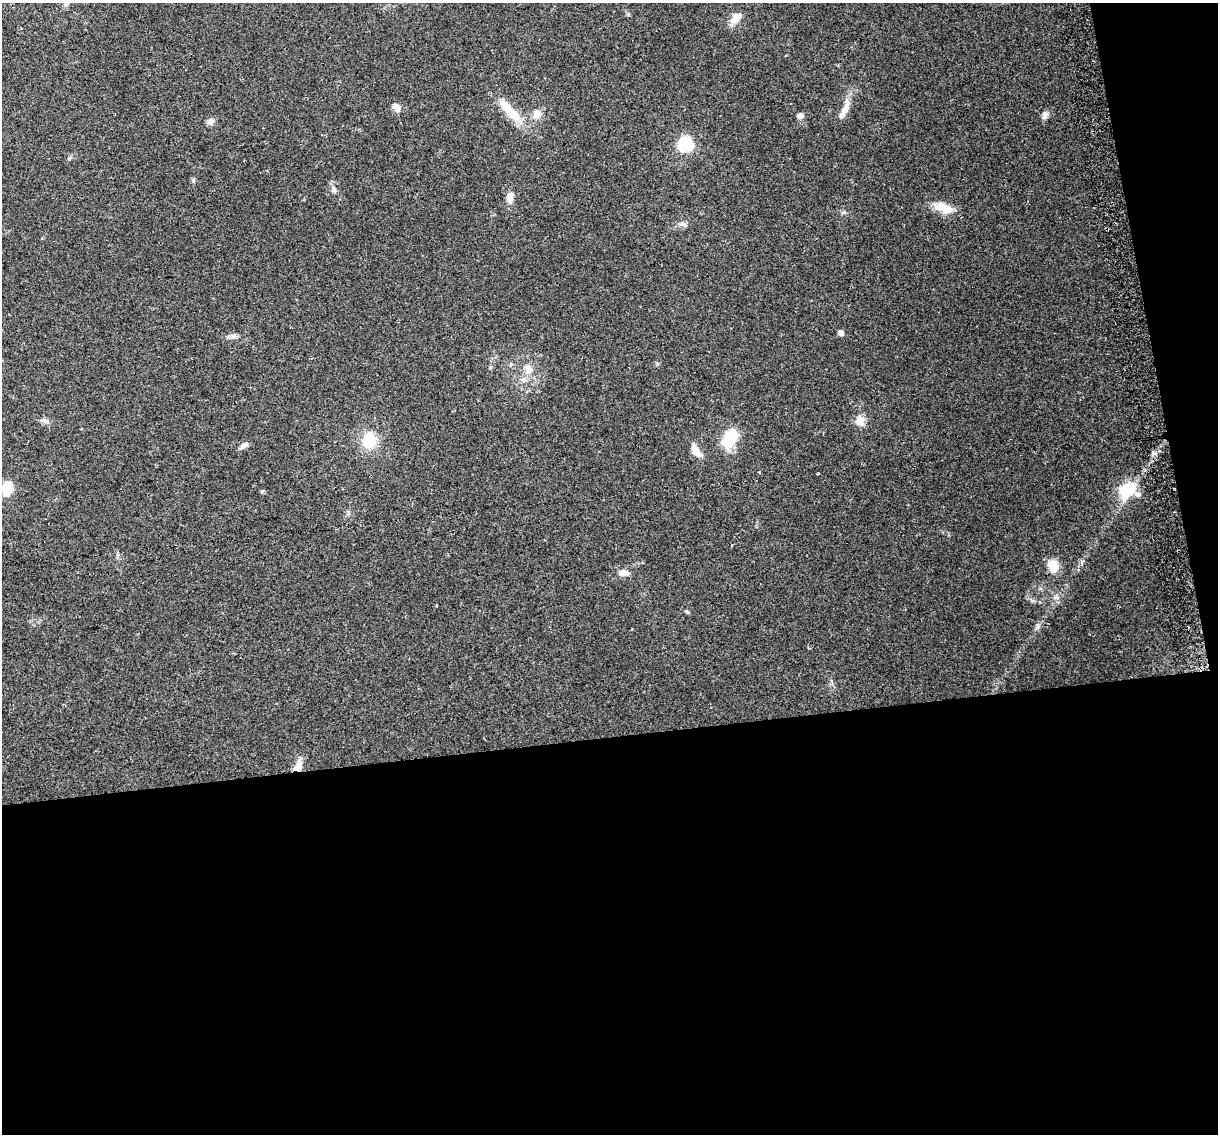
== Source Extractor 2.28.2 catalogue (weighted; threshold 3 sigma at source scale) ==
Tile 16 of 4 x 4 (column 4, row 4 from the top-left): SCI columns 3678-4893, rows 78-1209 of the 4924 x 4639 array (HDU 1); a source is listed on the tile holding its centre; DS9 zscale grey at full resolution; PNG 1220 x 1136 px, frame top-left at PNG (2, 3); no overlay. Shown black and unused: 38% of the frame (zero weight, under 2 of 3 exposures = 2% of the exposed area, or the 3 px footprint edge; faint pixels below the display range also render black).
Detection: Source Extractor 2.28.2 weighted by HDU 2 'WHT'; one run over the whole footprint, this tile lists its part. Background 0.103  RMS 0.01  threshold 0.0454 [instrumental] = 3 sigma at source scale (4.5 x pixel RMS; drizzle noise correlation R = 1.50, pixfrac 1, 0.0396/0.0396 arcsec/px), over >= 5 px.
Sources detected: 37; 2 inside a brighter object's white glare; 1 cosmic-ray / hot-pixel residue — not listed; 2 inside a brighter listed object's ellipse — not listed separately; the other 32 listed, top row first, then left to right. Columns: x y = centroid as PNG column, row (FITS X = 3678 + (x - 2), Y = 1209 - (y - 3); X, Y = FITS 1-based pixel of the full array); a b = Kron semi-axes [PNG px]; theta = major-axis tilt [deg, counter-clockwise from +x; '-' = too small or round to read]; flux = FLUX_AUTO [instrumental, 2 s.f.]
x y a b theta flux
736 18 17 10 51 9.5
846 106 26 7 70 9.6
396 107 11 8 -42 5.7
510 111 37 11 -47 26
537 114 12 10 43 7.4
1045 115 11 7 66 3.9
800 116 7 6 - 4.4
211 121 8 7 - 4
685 144 6 6 - 170
70 158 6 5 - 1.6
193 180 6 4 -89 1.4
334 189 10 5 -85 3
510 197 13 8 90 6.6
942 207 20 12 -1 14
683 224 9 4 0 2.6
841 333 6 5 - 4.5
233 336 8 5 46 2.5
528 370 15 11 -85 10
860 420 11 9 -84 10
45 421 13 5 -11 3.5
730 438 19 11 55 42
369 441 18 15 -90 25
244 445 11 5 35 4.7
695 450 17 8 -61 11
1153 453 5 4 - 3.6
8 490 16 12 54 12
1127 490 18 14 44 37
262 491 6 2 29 1.3
1053 565 14 12 -47 14
623 573 11 6 -7 7.5
687 611 6 4 -3 1.2
298 767 14 8 65 10
Overlapping masked pixels (flux is a lower limit): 1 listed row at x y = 298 767
Unlisted compact peaks at least as high as the median listed source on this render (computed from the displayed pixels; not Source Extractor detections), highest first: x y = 1038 627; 844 212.